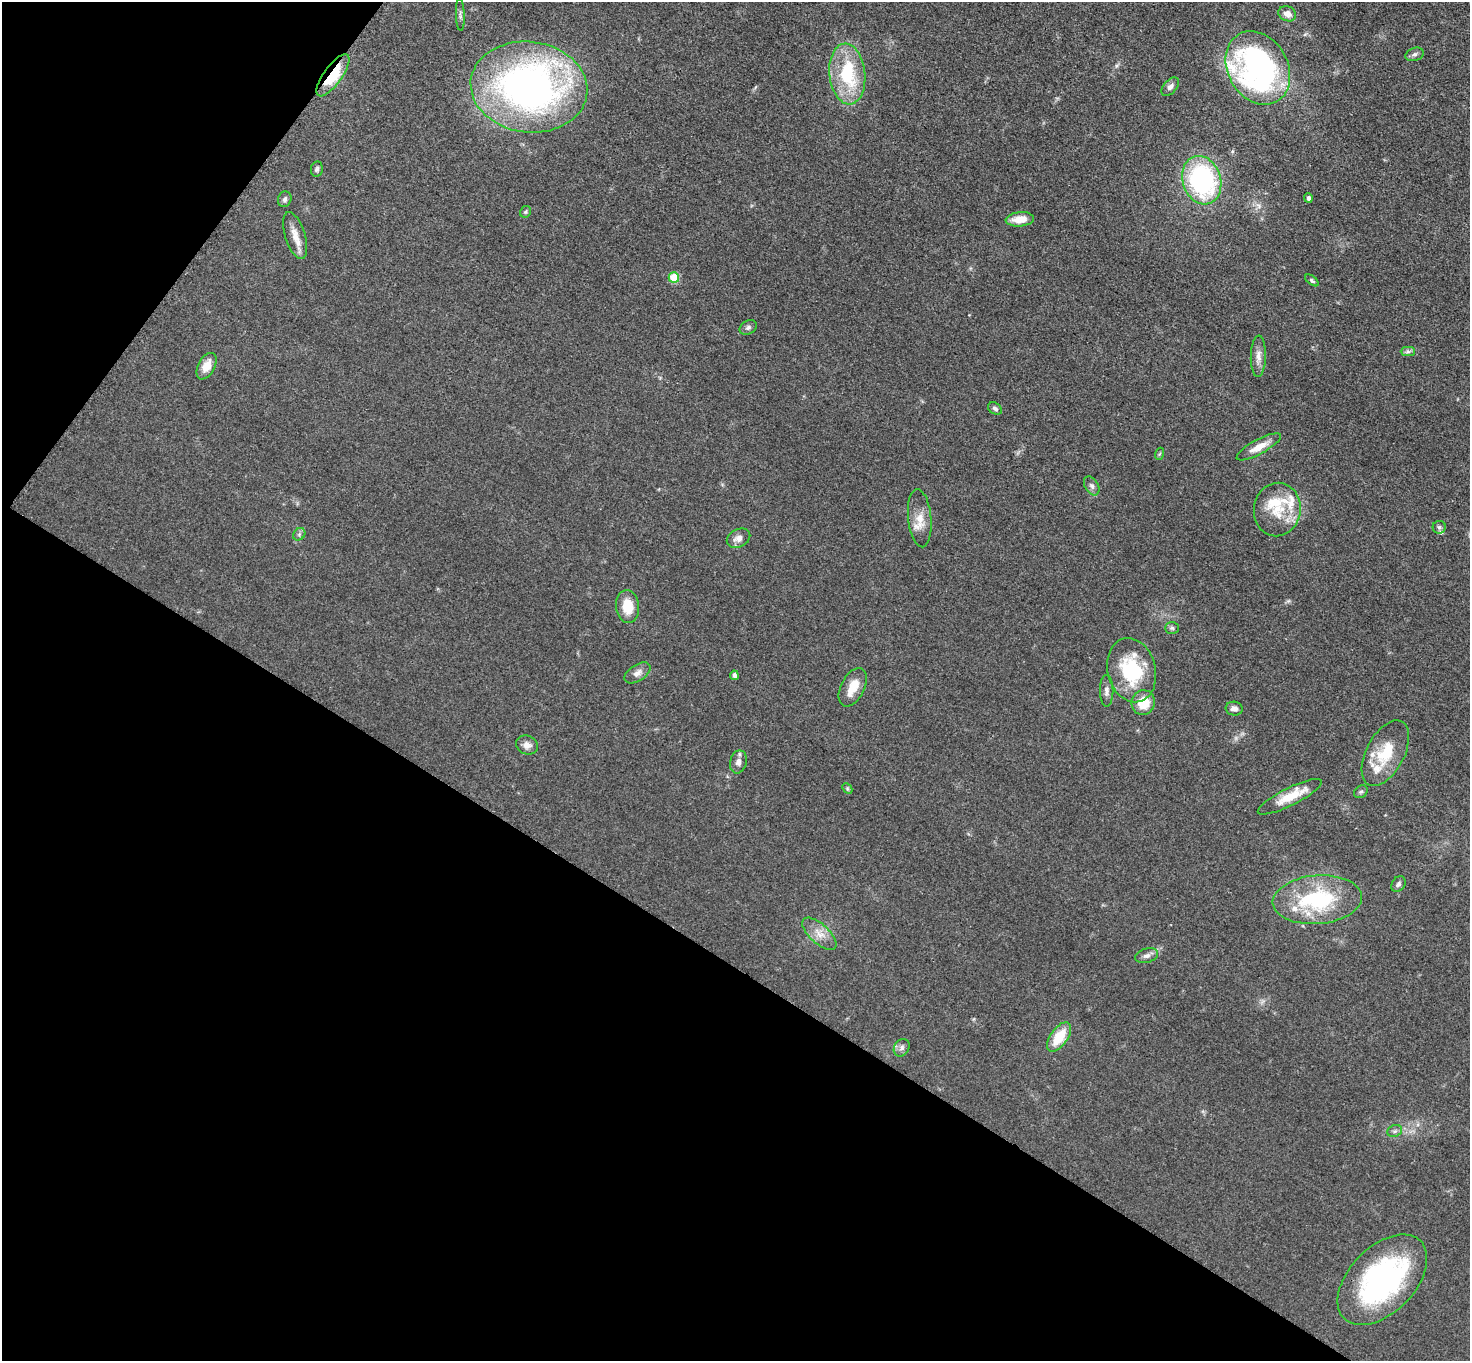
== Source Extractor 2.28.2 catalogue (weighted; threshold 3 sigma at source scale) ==
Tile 9 of 4 x 4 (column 1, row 3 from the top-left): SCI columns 13-1480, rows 1520-2878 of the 5892 x 5898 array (HDU 1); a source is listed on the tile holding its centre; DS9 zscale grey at full resolution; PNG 1472 x 1363 px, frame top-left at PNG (2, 2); each listed source drawn as its Kron ellipse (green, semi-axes under 4 px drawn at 4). Shown black and unused: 34% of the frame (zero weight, under 3 of 5 exposures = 1% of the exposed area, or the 3 px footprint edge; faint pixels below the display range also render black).
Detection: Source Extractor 2.28.2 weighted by HDU 2 'WHT'; one run over the whole footprint, this tile lists its part. Background 0.0481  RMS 0.0054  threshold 0.0242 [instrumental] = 3 sigma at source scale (4.5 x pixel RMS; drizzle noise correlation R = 1.50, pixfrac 1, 0.05/0.05 arcsec/px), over >= 5 px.
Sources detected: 60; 7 inside a brighter listed object's ellipse — not listed separately; the other 53 listed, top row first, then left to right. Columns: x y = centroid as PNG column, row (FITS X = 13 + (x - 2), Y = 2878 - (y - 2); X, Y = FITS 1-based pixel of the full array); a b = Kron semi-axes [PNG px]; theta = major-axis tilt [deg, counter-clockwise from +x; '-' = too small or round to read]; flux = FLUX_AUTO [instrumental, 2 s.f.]
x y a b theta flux
1287 14 9 7 -23 4.2
460 15 16 4 -88 1.6
1415 54 9 6 18 1.7
1258 68 39 30 -61 140
847 74 30 18 -84 36
333 75 25 9 54 21
529 87 58 45 -7 250
1170 87 11 6 47 2.2
317 169 8 6 80 1.2
1202 180 24 19 -72 81
1308 198 5 4 - 1.8
285 199 8 6 66 1.7
526 212 6 5 - 0.86
1020 219 14 7 5 7.6
295 235 24 10 -73 6.5
674 277 5 5 - 19
1312 280 8 4 -38 0.93
748 327 9 6 29 1.5
1408 352 7 4 0 1.3
1258 356 21 7 89 4.3
206 366 14 8 62 6.3
995 408 7 5 -35 1.4
1259 447 25 7 28 7.1
1159 454 6 4 70 0.64
1092 486 10 6 -57 1.8
1277 509 27 23 82 18
920 518 29 11 -84 8.6
1439 527 6 6 - 1.3
299 534 7 5 45 1.2
738 538 12 9 27 3.6
627 606 16 11 -85 11
1172 628 7 5 -1 1.1
1132 670 32 24 -75 38
637 673 14 8 32 3.3
734 675 5 4 - 1.8
853 687 21 11 63 8.6
1107 691 16 6 -89 2.6
1143 703 12 11 - 12
1234 709 8 7 - 2.7
527 745 11 9 -23 3.1
1385 753 36 19 62 20
738 762 11 8 77 2.8
847 788 6 4 -47 0.74
1361 792 7 6 - 1.1
1290 797 35 9 27 12
1398 884 8 6 56 1.7
1317 900 45 24 4 53
819 934 21 9 -42 6.2
1147 956 12 7 15 2.3
1059 1037 17 8 55 14
902 1048 9 7 57 1.9
1395 1131 7 5 22 1.4
1382 1280 54 33 45 110
Overlapping masked pixels (flux is a lower limit): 1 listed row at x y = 333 75